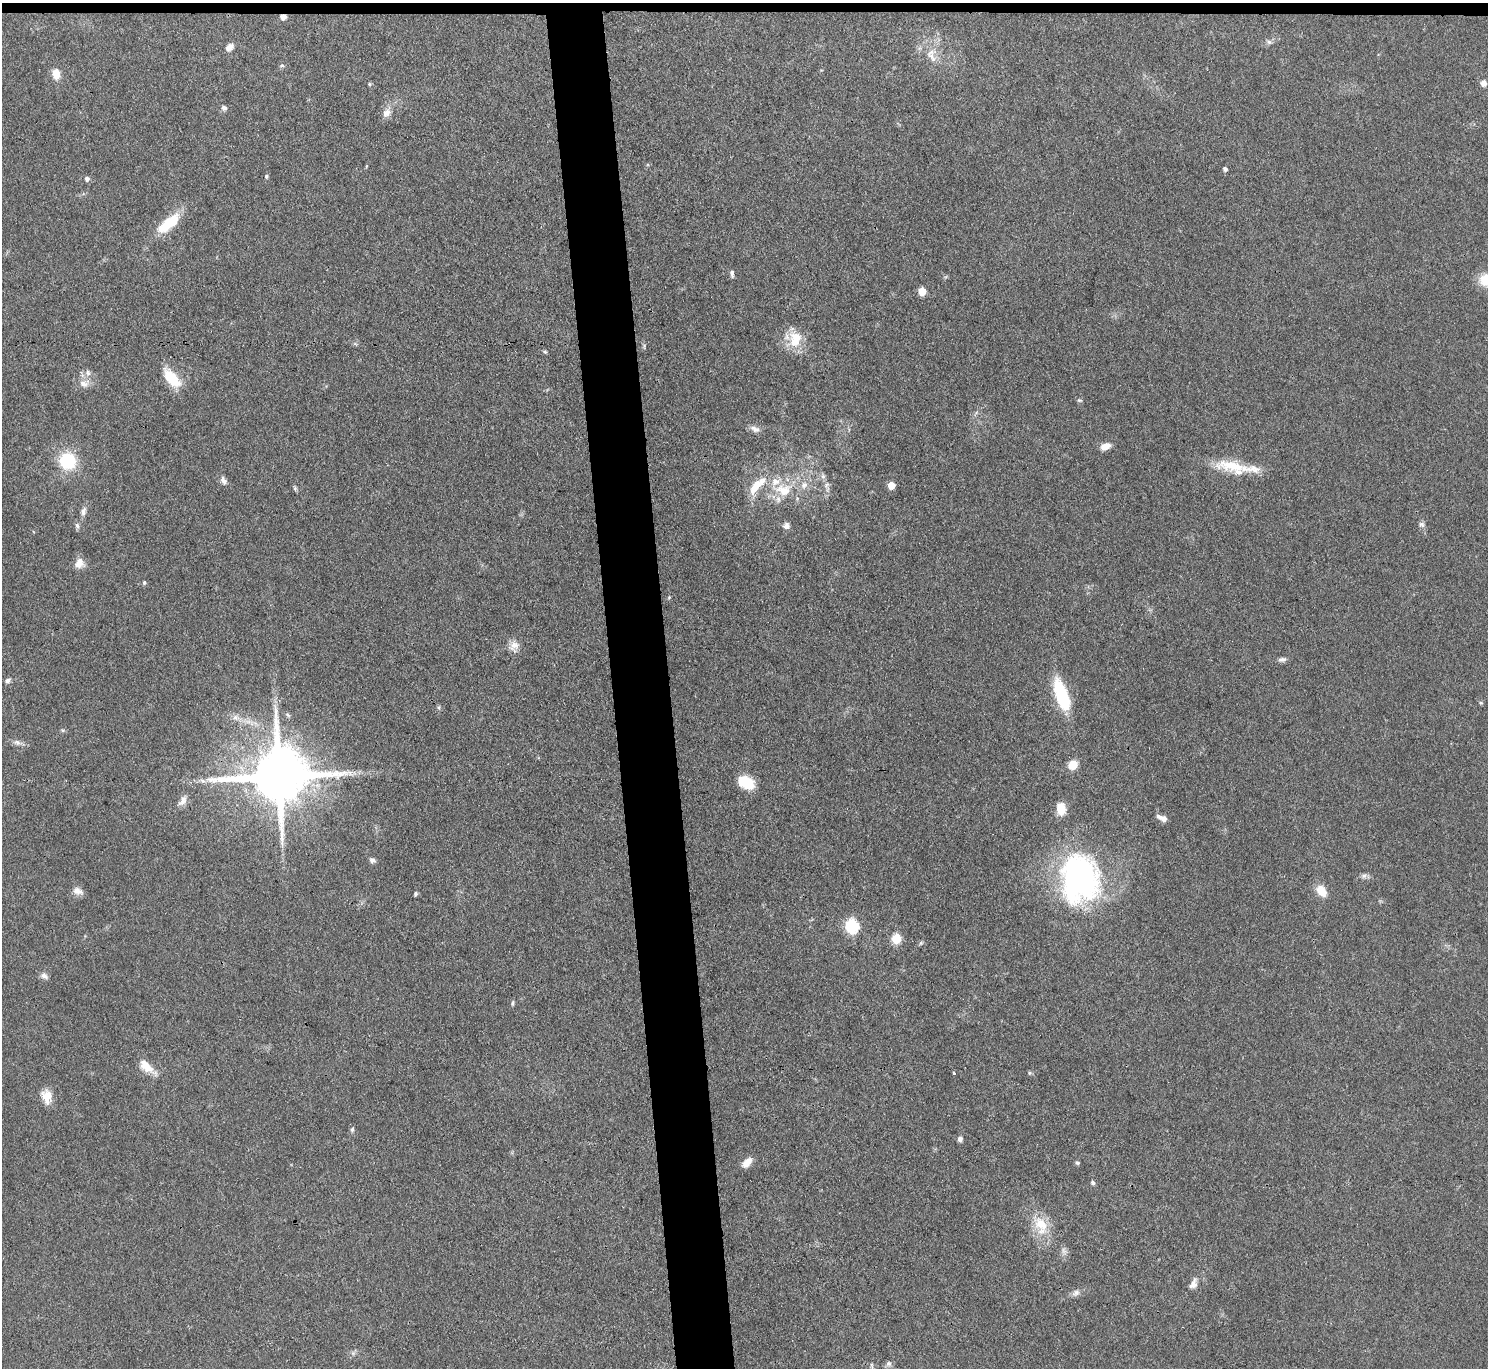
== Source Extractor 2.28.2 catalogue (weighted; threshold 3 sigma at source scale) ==
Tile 2 of 3 x 3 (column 2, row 1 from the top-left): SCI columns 1487-2972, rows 2857-4222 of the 4458 x 4433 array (HDU 1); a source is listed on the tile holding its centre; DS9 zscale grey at full resolution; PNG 1490 x 1370 px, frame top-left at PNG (2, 3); no overlay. Shown black and unused: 5% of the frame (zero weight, under 3 of 4 exposures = <1% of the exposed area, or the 3 px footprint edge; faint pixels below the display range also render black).
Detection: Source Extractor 2.28.2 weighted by HDU 2 'WHT'; one run over the whole footprint, this tile lists its part. Background 0.0958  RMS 0.0066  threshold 0.0298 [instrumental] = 3 sigma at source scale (4.5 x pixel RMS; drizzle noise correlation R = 1.50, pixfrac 1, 0.05/0.05 arcsec/px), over >= 5 px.
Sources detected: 89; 8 inside a brighter listed object's ellipse — not listed separately; the other 81 listed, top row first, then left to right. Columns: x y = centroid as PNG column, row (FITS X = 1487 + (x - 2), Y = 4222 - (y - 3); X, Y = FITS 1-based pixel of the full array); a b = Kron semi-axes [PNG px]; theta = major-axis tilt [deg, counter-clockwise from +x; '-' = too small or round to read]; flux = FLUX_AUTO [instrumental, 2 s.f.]
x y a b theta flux
283 17 7 6 - 3.2
1269 42 7 6 - 1.7
229 47 11 7 39 3.7
931 56 20 8 -54 7.2
282 65 6 6 - 1.3
56 74 11 9 -78 7.8
1483 83 7 6 - 3.3
369 84 5 4 - 0.89
224 108 7 6 - 2.1
386 113 12 9 47 4.7
1225 169 4 4 - 2.1
266 176 5 4 - 1.2
87 179 7 6 - 1.6
169 223 29 11 40 25
732 274 10 5 -82 1.9
1486 280 15 13 4 16
922 291 5 5 - 17
794 342 28 14 -66 14
644 346 9 3 80 0.9
545 352 6 4 -30 0.91
172 378 22 10 -48 23
84 383 15 11 9 6.1
1079 400 7 4 -6 1
755 429 15 7 -21 3.5
1105 446 11 7 18 6
67 461 18 17 - 32
1233 466 47 15 -6 24
823 476 7 6 - 1.9
223 480 11 7 -64 3
826 485 9 5 59 2.1
891 485 5 5 - 13
295 488 5 5 - 1.1
783 490 31 19 -9 25
83 511 11 7 73 3.1
1422 524 9 7 -36 2.1
77 526 7 5 -69 1.7
786 526 8 8 - 2.9
79 563 12 11 - 6.3
144 583 5 4 - 1.1
669 597 5 4 - 0.68
514 646 16 12 62 5.9
1282 659 11 6 7 2.3
8 681 7 5 31 2
1062 695 35 12 -70 41
1481 703 5 5 - 0.92
438 707 6 5 - 1.2
288 715 8 4 -36 1.2
236 718 10 8 -24 3.7
63 730 6 4 18 0.96
17 742 11 7 -14 2.8
1073 765 9 8 - 10
278 776 17 15 6 5600
746 783 17 11 -31 18
183 801 16 8 59 4.2
1061 809 14 10 88 9.5
1164 819 7 7 - 3.7
372 860 8 6 -24 2.1
1364 876 8 7 - 2
1080 878 52 41 -89 170
78 891 13 8 -23 4.3
1321 891 13 9 -50 9.9
415 894 5 4 - 1.5
852 926 7 6 - 100
896 939 6 5 - 36
921 943 6 4 45 1
44 976 11 7 -19 2.5
512 1003 9 3 79 1.1
147 1067 27 10 -41 9.9
954 1073 3 3 - 1.9
1030 1073 5 5 - 1
47 1096 16 11 -80 9.4
352 1129 7 5 85 1.4
960 1139 5 5 - 3.2
747 1162 14 7 47 6.2
1077 1163 6 5 - 1
1093 1183 6 5 - 1.3
1041 1224 25 16 -44 17
1193 1284 16 9 63 4.4
1076 1293 11 8 29 2.9
888 1364 8 8 - 2
872 1366 10 3 -81 1.3
Overlapping masked pixels (flux is a lower limit): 3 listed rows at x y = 283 17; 278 776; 1041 1224
Isophote crosses this tile's border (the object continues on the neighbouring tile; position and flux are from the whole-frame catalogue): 1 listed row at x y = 1486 280